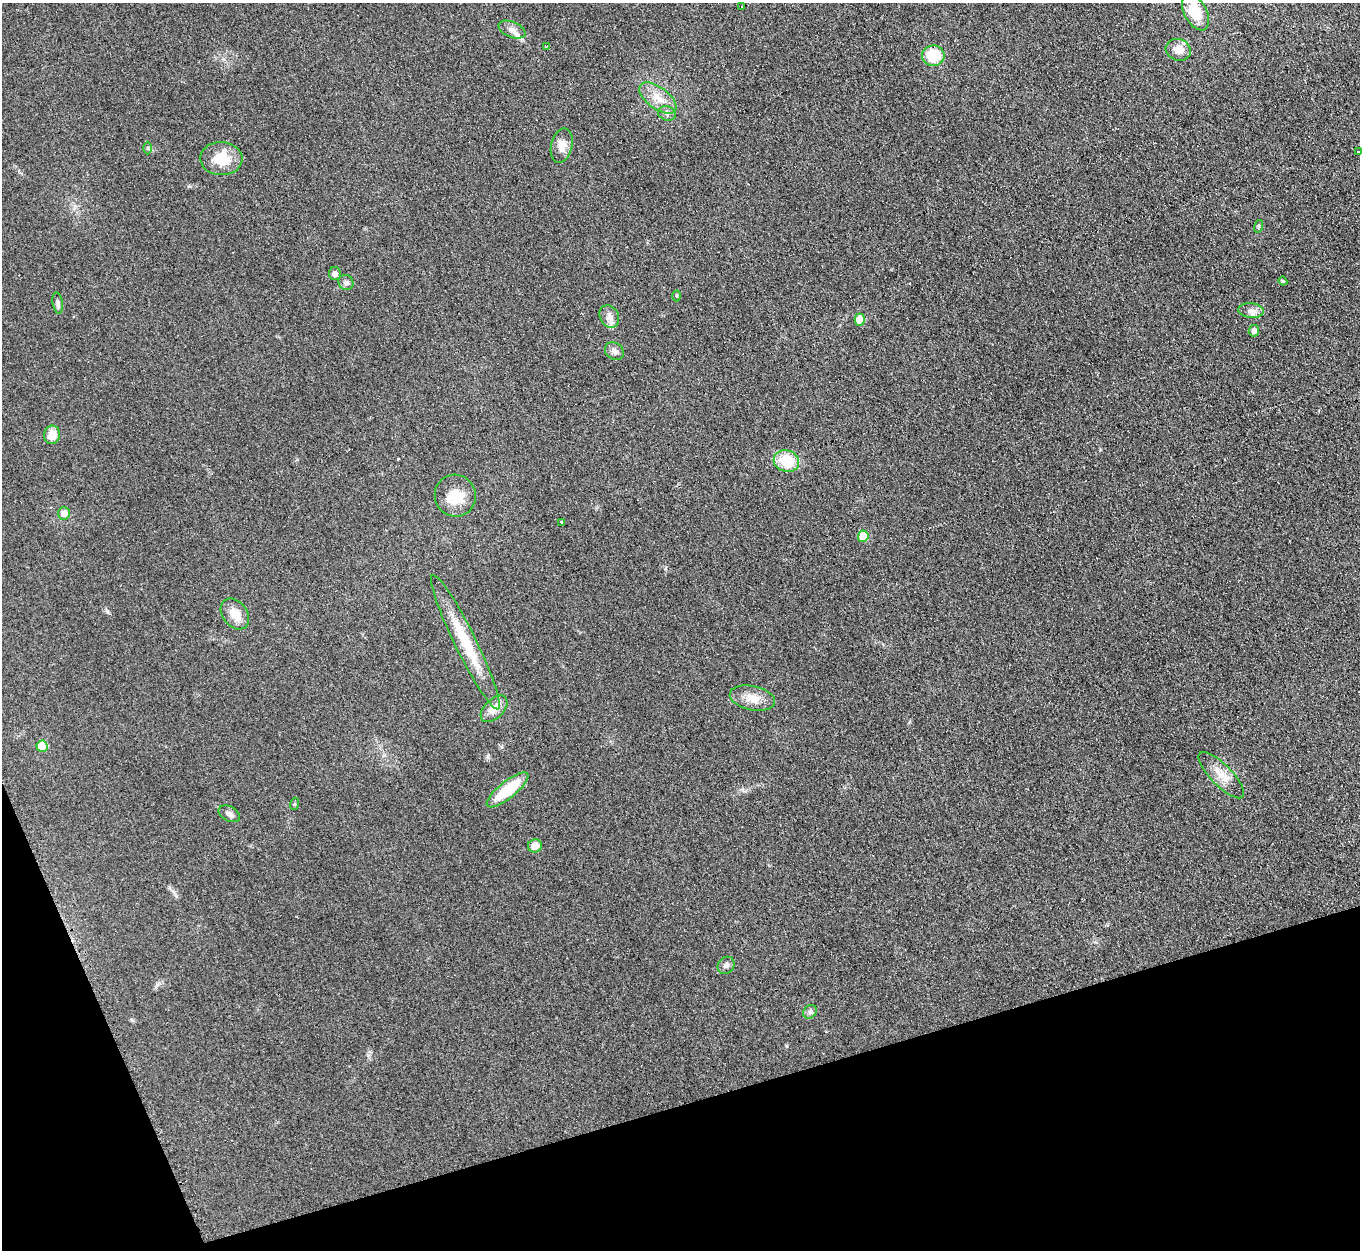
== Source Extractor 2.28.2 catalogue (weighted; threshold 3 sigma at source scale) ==
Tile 14 of 4 x 4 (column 2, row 4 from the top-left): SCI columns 1377-2734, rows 281-1528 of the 5460 x 5421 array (HDU 1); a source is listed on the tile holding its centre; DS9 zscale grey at full resolution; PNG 1362 x 1252 px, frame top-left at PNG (2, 3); each listed source drawn as its Kron ellipse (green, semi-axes under 4 px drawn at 4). Shown black and unused: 15% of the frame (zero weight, under 2 of 3 exposures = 2% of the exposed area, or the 3 px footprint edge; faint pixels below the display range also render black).
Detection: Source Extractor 2.28.2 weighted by HDU 2 'WHT'; one run over the whole footprint, this tile lists its part. Background 0.0959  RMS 0.012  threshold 0.0519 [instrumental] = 3 sigma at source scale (4.5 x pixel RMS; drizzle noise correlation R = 1.50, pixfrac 1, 0.05/0.05 arcsec/px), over >= 5 px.
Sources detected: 43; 2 cosmic-ray / hot-pixel residue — neither listed nor drawn; the other 41 listed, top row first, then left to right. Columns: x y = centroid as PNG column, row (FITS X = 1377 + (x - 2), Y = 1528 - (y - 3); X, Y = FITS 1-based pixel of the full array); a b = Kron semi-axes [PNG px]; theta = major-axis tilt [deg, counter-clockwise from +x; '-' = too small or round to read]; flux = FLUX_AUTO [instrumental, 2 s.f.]
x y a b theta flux
741 6 3 3 - 7.5
1195 12 20 11 -62 29
512 30 14 7 -22 6.8
546 46 3 2 - 1.1
1178 50 13 10 -18 12
933 56 11 10 - 37
658 98 21 11 -37 17
667 113 9 7 -18 4.2
562 145 17 10 76 12
148 148 6 4 -90 1.5
1358 151 3 3 - 4.6
221 159 21 16 -3 33
1259 226 6 4 72 1.6
335 274 6 6 - 4.5
1283 281 4 4 - 1.6
346 282 8 7 - 3.5
676 296 5 3 - 1.2
58 303 11 5 -82 3.1
1251 310 13 7 -4 6.2
609 317 12 9 -63 7.3
860 320 6 5 - 20
1254 331 6 5 - 5.6
614 351 10 8 -34 4.9
52 435 9 8 - 15
786 461 13 10 -16 40
455 496 21 20 - 27
64 513 6 6 - 8.7
561 522 3 3 - 14
863 536 6 5 - 29
235 614 17 12 -53 15
465 642 75 10 -64 54
752 698 23 12 -12 16
494 709 16 9 45 12
42 746 5 5 - 34
1221 775 30 10 -46 17
508 790 26 8 39 44
294 804 6 4 71 1.2
229 814 11 7 -29 4.7
535 846 7 6 - 12
726 965 9 8 - 3.9
810 1012 7 6 - 3
Isophote crosses this tile's border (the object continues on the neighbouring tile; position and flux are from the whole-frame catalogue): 1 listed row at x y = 1358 151
Unlisted compact peaks at least as high as the median listed source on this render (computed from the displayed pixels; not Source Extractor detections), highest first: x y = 107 611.